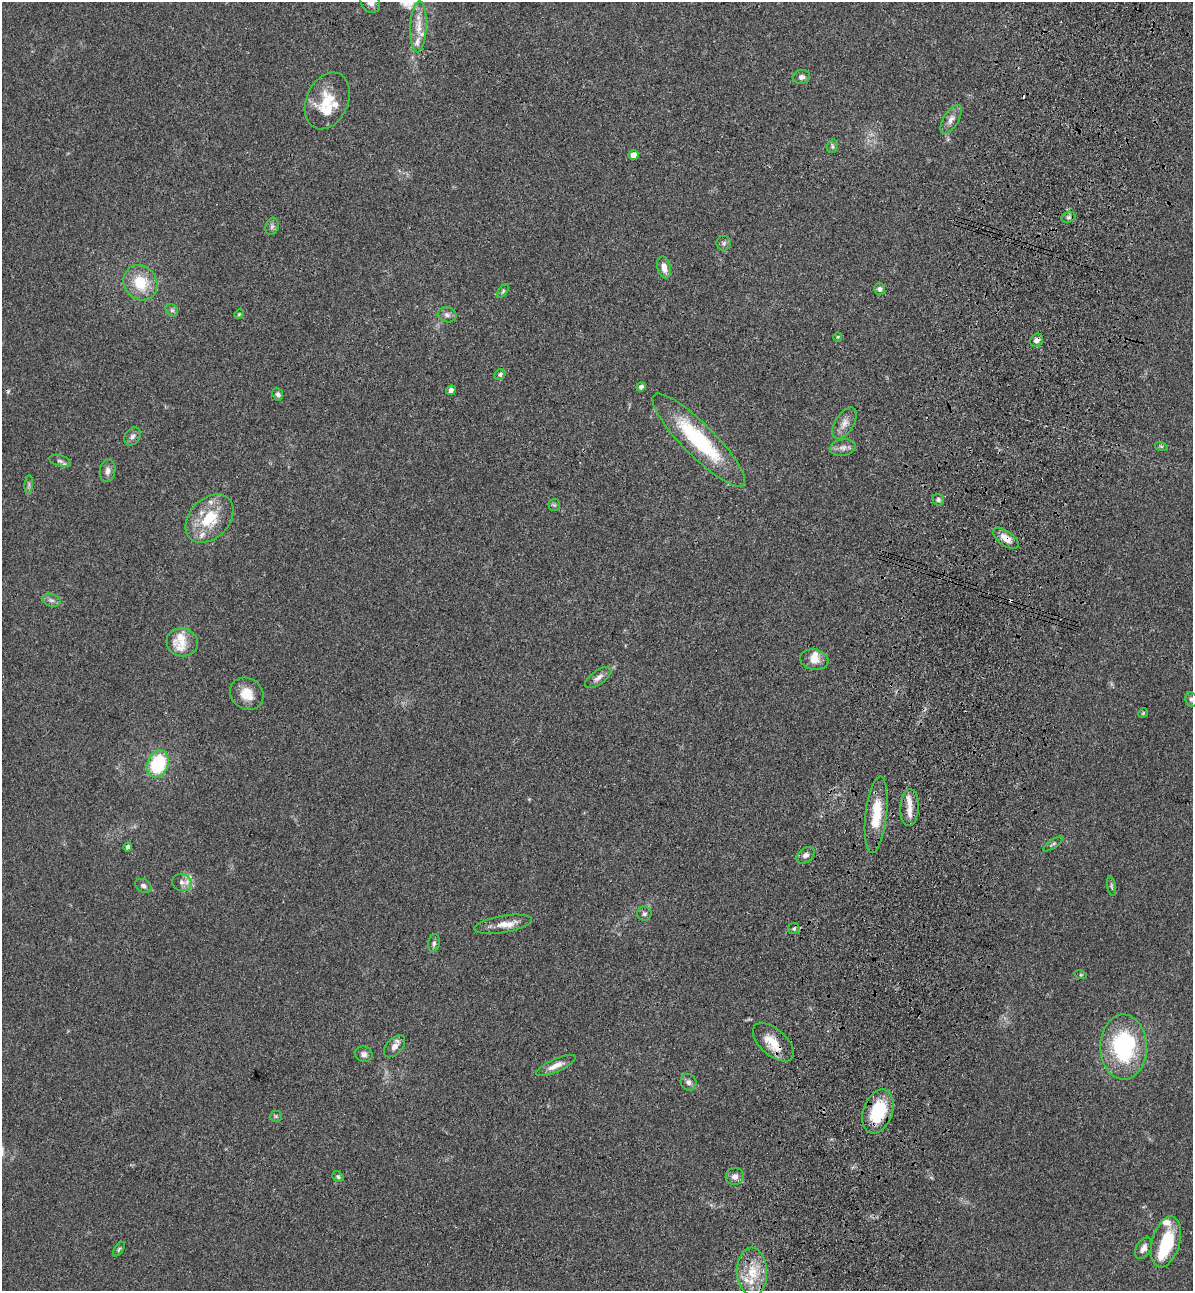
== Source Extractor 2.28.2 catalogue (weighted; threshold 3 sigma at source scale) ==
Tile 10 of 4 x 4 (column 2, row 3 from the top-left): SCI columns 1544-2734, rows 1326-2614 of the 5346 x 5227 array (HDU 1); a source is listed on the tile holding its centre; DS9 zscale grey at full resolution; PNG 1195 x 1293 px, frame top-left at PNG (2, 2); each listed source drawn as its Kron ellipse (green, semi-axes under 4 px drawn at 4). Shown black and unused: <1% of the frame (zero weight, under 3 of 4 exposures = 6% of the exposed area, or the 3 px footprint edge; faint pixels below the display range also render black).
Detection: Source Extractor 2.28.2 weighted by HDU 2 'WHT'; one run over the whole footprint, this tile lists its part. Background 0.0962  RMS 0.0061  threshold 0.0274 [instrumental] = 3 sigma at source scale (4.5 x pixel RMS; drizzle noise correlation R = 1.50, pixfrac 1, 0.05/0.05 arcsec/px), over >= 5 px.
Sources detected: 85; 2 inside a brighter object's white glare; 3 cosmic-ray / hot-pixel residue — neither listed nor drawn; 10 inside a brighter listed object's ellipse — not listed separately; the other 70 listed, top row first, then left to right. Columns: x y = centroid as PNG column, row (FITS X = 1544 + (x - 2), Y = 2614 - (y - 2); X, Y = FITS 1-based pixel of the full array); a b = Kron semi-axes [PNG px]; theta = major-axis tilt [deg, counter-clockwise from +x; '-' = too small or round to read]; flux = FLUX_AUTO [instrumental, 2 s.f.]
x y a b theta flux
370 2 11 9 -53 3.9
419 27 25 8 87 8.9
801 77 8 7 - 2.4
327 101 30 21 66 18
951 119 16 7 59 4.1
832 146 7 5 72 1.2
634 155 5 4 - 5.6
1068 217 7 5 20 1.5
272 226 9 6 74 1.7
724 243 7 7 - 1.6
664 267 11 7 -76 4.9
140 283 18 16 -54 19
879 289 6 5 - 2
503 291 8 4 55 0.94
172 310 7 5 -44 1.2
239 314 5 4 - 0.65
447 315 9 7 -17 2.4
838 337 5 4 - 0.64
1036 340 7 6 - 2.9
500 375 6 5 - 1.2
641 387 5 4 - 2
451 390 5 4 - 2.4
278 394 6 5 - 1.5
844 423 17 9 58 4.9
132 436 10 7 57 2.4
699 440 63 16 -45 57
1161 446 6 4 -18 0.74
843 448 13 8 11 3.2
60 461 11 5 -18 1.8
107 471 11 8 82 3.1
29 485 9 3 85 1.3
938 500 6 5 - 1.3
554 505 6 6 - 1
209 519 28 19 46 23
1006 538 15 7 -36 6.4
51 600 10 6 -18 2
182 642 16 14 -16 7.6
814 660 14 10 -11 6
598 677 15 6 36 3.5
247 694 18 15 -37 9.9
1191 699 7 6 - 1.7
1143 713 5 4 - 0.65
158 764 14 10 68 39
910 808 18 9 88 7.2
876 815 38 10 84 21
1053 844 11 3 34 1.1
128 847 4 4 - 2.3
805 855 10 7 39 2.6
182 882 10 8 -20 3.2
143 886 9 6 -28 1.8
1111 886 10 4 -79 1.2
644 914 7 7 - 1.5
503 924 29 8 10 8.3
794 929 5 5 - 1.2
434 943 9 5 80 1.7
1081 975 6 3 -18 0.57
773 1042 25 13 -42 12
395 1046 13 7 47 3.6
1124 1047 32 23 -89 65
364 1054 9 7 -14 2.5
556 1066 21 6 24 5.3
688 1082 8 7 - 2.2
878 1112 22 14 70 31
276 1116 6 5 - 1.1
735 1176 9 8 - 3.4
338 1177 6 5 - 1.1
1166 1242 26 14 74 27
1144 1248 11 7 59 3.3
119 1249 8 4 55 1.1
752 1272 24 15 -87 17
Overlapping masked pixels (flux is a lower limit): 4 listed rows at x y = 1036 340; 1006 538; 773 1042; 878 1112
Isophote crosses this tile's border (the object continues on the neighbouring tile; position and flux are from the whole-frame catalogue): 1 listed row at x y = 370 2